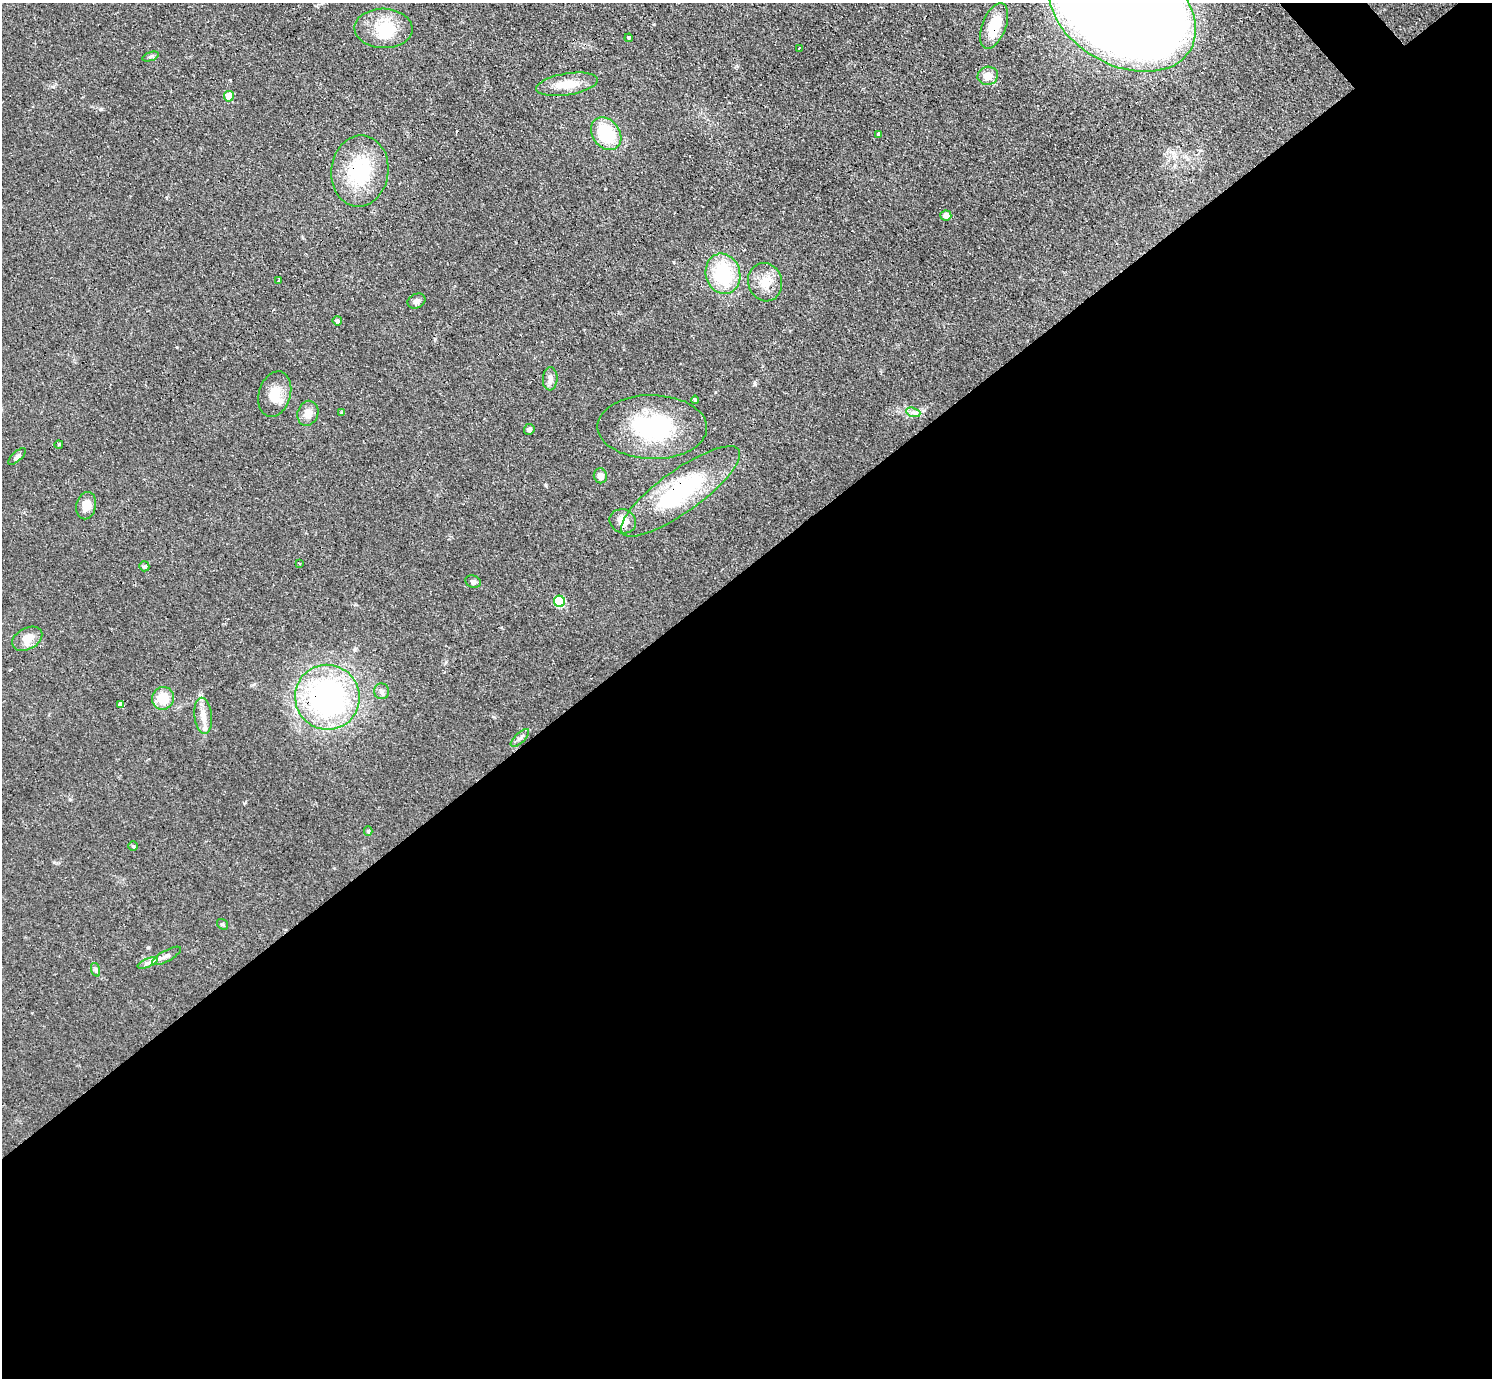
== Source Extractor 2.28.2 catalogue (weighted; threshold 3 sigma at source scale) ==
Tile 15 of 4 x 4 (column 3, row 4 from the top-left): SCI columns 3042-4531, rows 331-1706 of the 6126 x 6131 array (HDU 1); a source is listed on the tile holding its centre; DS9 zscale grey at full resolution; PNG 1494 x 1380 px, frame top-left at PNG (2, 3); each listed source drawn as its Kron ellipse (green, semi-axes under 4 px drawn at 4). Shown black and unused: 59% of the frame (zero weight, under 3 of 4 exposures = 1% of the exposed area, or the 3 px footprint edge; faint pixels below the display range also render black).
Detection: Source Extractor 2.28.2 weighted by HDU 2 'WHT'; one run over the whole footprint, this tile lists its part. Background 0.0708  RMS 0.006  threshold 0.0268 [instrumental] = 3 sigma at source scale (4.5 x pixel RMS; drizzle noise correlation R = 1.50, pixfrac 1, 0.05/0.05 arcsec/px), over >= 5 px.
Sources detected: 53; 1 inside a brighter object's white glare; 2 cosmic-ray / hot-pixel residue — neither listed nor drawn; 1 inside a brighter listed object's ellipse — not listed separately; the other 49 listed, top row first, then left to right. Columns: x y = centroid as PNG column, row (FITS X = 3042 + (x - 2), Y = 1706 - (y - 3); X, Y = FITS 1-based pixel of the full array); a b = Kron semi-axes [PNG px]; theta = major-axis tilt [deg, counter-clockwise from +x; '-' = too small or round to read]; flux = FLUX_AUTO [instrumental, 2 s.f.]
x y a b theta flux
1122 10 79 54 -30 1900
994 26 24 12 69 19
384 28 29 19 -2 21
629 38 4 4 - 5.5
799 48 2 2 - 0.59
151 56 8 3 19 1.1
988 76 10 9 - 6.9
567 84 31 11 9 12
229 96 5 5 - 10
606 134 18 13 -54 29
879 134 4 4 - 1.5
360 171 36 28 83 39
946 215 5 5 - 5
723 274 20 17 -73 39
279 281 3 3 - 1.7
765 282 19 17 -74 11
416 301 9 7 25 2
337 321 5 4 - 1.2
550 379 11 7 86 3
275 394 23 16 74 11
695 400 4 4 - 0.8
913 412 7 4 -19 1.7
308 413 13 10 71 5.2
342 413 4 4 - 0.72
652 427 55 32 -1 62
529 429 5 5 - 1.8
59 444 4 3 - 0.52
17 456 11 5 42 2.2
600 476 7 6 - 4.3
681 491 72 21 36 68
86 506 14 10 78 6.6
623 521 13 12 - 8.4
299 564 3 3 - 0.75
144 566 5 5 - 1.4
473 582 8 6 -21 1.8
559 601 6 5 - 39
27 639 16 10 28 7.9
381 691 8 7 - 2.2
327 697 32 32 - 150
163 698 11 11 - 14
120 704 4 3 - 38
203 716 18 9 -84 5.8
520 738 12 5 44 1.9
368 831 4 4 - 1.1
133 846 4 4 - 0.88
222 924 6 5 - 0.91
167 956 16 5 29 2.8
148 963 11 4 23 2.2
96 970 7 4 -72 1.1
Overlapping masked pixels (flux is a lower limit): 6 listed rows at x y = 994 26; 629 38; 360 171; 652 427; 681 491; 327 697
Isophote crosses this tile's border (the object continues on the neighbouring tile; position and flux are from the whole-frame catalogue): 1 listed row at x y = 1122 10
Unlisted compact peaks at least as high as the median listed source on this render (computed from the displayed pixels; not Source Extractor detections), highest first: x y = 101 109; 546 485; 755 384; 177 347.